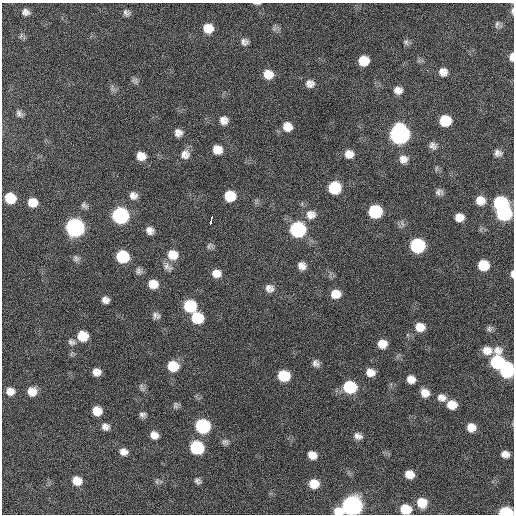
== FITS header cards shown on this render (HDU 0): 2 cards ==
NAXIS1  =                  512 / Axis length
NAXIS2  =                  512 / Axis length

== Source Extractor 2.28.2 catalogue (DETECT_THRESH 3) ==
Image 512 x 512 px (HDU 0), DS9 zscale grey, 1 PNG px = 1 image px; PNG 516 x 516 px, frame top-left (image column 1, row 512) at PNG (2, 3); no overlay
Background 120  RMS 11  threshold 34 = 3 sigma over >= 5 px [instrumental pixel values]
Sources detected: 113; all 113 listed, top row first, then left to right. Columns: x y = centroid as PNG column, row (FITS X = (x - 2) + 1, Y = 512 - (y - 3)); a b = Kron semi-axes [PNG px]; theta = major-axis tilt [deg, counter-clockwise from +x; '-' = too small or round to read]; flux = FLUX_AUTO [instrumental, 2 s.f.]
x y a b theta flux
257 3 9 2 -2 1100
512 11 8 5 88 1700
26 12 11 9 -13 4000
126 13 8 7 - 2700
497 24 11 6 74 2100
208 28 10 9 - 12000
274 28 7 4 -72 1700
21 36 8 5 57 1600
244 42 9 9 - 3400
406 42 9 7 -48 2100
512 57 8 4 87 3700
364 61 9 8 - 14000
427 70 3 2 - 2700
443 72 9 9 - 5700
268 74 10 9 - 9900
135 80 10 7 -29 2200
310 84 10 9 - 4600
112 88 11 3 -79 1700
398 90 10 8 -12 5200
19 113 9 7 -59 2700
224 120 10 9 - 5300
445 121 9 9 - 23000
287 126 10 9 - 8200
178 133 8 8 - 4400
399 134 11 10 - 300000
433 146 10 9 - 3600
217 150 9 9 - 9000
498 153 10 8 -20 3600
185 154 12 11 - 5800
349 154 10 9 - 6300
141 156 10 8 -28 8000
403 159 10 9 - 5300
334 188 10 10 - 33000
439 192 9 7 -9 3000
133 196 10 9 - 4400
230 196 9 9 - 19000
10 198 9 8 - 21000
480 200 11 10 - 8400
32 202 9 8 - 10000
501 203 10 9 - 63000
84 206 11 7 -40 2400
375 211 10 9 - 50000
504 213 10 9 - 84000
311 214 13 12 - 7300
120 215 10 9 - 130000
459 217 8 7 - 7000
211 220 8 3 74 15000
75 227 10 10 - 230000
298 229 10 10 - 93000
150 230 9 8 - 4600
417 245 10 9 - 73000
209 246 10 6 64 2000
173 255 12 10 -20 12000
123 256 9 9 - 36000
76 258 9 8 - 2500
483 265 9 8 - 19000
302 266 9 8 - 5100
167 267 14 9 -36 4400
139 271 10 8 -71 2700
216 273 10 8 -3 6300
512 274 9 4 -89 2400
153 284 10 9 - 9400
268 288 11 9 61 4600
336 294 10 8 -1 9500
105 300 8 7 - 3900
190 306 10 9 - 40000
156 315 9 8 - 3000
197 318 10 9 - 28000
420 327 10 9 - 9400
489 329 9 7 -84 2100
83 336 10 9 - 18000
71 342 11 8 -18 2900
382 344 9 8 - 8600
487 350 26 8 3 10000
71 353 9 3 69 990
497 362 10 10 - 56000
316 363 9 8 - 3500
173 366 10 9 - 19000
507 370 11 10 - 60000
96 372 8 7 - 5700
370 372 9 8 - 6900
284 376 9 8 - 28000
411 379 9 8 - 6300
142 387 13 6 -68 2400
350 387 11 9 -13 42000
10 391 9 8 - 6400
32 391 10 9 - 8700
425 393 10 9 - 7000
441 397 12 9 -20 5400
176 405 9 7 66 2000
452 405 9 8 - 11000
97 411 8 7 - 11000
142 415 8 6 -1 2500
203 426 10 9 - 81000
105 427 9 8 - 4100
471 427 9 8 - 7800
154 435 8 7 - 5700
358 436 11 8 -21 3900
225 442 9 8 - 2400
197 447 9 9 - 60000
123 452 9 8 - 4900
505 454 8 6 -8 4800
312 455 9 7 -30 7100
409 474 8 7 - 8300
77 481 9 8 - 10000
198 481 8 6 -41 2300
157 482 8 4 -90 1300
314 484 9 8 - 13000
422 503 11 10 - 13000
352 505 10 9 - 340000
405 509 10 8 -13 18000
338 511 10 7 -6 9600
506 512 9 5 -1 48000
At the frame edge (FLAGS 8, measured only in part): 7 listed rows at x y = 257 3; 512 11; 512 57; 512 274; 405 509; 338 511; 506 512